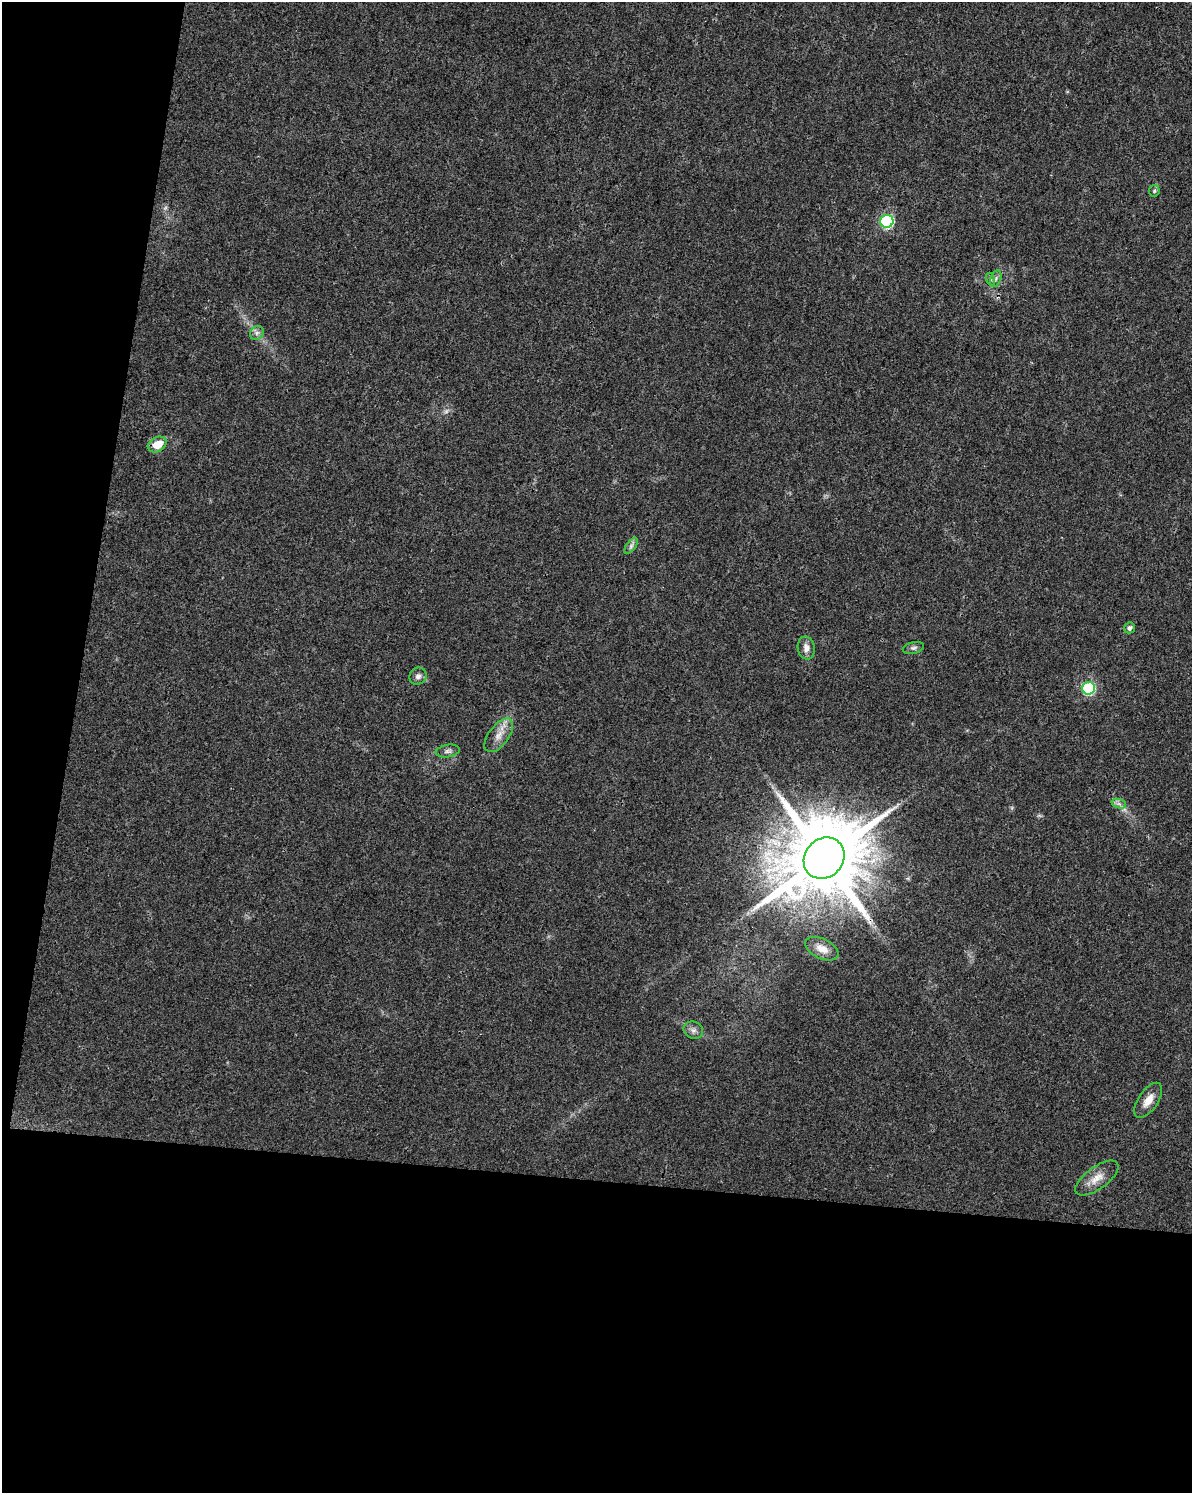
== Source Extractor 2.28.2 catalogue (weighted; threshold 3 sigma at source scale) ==
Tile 9 of 4 x 3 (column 1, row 3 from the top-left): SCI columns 9-1198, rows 285-1775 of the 4766 x 4982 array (HDU 1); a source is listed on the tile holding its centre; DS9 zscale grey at full resolution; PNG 1194 x 1495 px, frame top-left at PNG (2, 2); each listed source drawn as its Kron ellipse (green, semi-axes under 4 px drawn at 4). Shown black and unused: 27% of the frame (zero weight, under 3 of 4 exposures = <1% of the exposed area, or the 3 px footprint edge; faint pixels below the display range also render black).
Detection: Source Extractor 2.28.2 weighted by HDU 2 'WHT'; one run over the whole footprint, this tile lists its part. Background 0.0281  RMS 0.0032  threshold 0.0146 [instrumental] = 3 sigma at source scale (4.5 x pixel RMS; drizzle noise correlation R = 1.50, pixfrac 1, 0.0396/0.0396 arcsec/px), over >= 5 px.
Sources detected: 21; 1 too faint to see at this stretch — neither listed nor drawn; the other 20 listed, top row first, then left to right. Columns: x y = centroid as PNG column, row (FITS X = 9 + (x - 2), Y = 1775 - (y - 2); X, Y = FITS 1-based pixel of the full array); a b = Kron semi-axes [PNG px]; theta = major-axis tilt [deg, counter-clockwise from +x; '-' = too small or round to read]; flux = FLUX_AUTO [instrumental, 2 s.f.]
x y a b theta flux
1154 191 6 5 - 0.56
887 221 6 6 - 44
990 279 6 4 -72 0.66
996 279 9 5 71 0.99
257 333 7 6 - 1.1
157 444 10 7 28 5.5
631 546 9 4 55 0.94
1129 628 6 5 - 1.2
806 648 11 8 -80 2.3
913 648 11 5 13 0.96
418 676 9 8 - 1.4
1088 688 6 6 - 35
499 735 20 10 53 3.6
448 751 12 6 9 1.2
1119 804 7 4 -19 0.95
824 858 22 19 47 4700
822 949 18 10 -25 3.6
693 1030 10 8 -24 1.4
1148 1100 20 9 56 4
1097 1178 25 11 36 4.3
Overlapping masked pixels (flux is a lower limit): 1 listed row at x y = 824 858